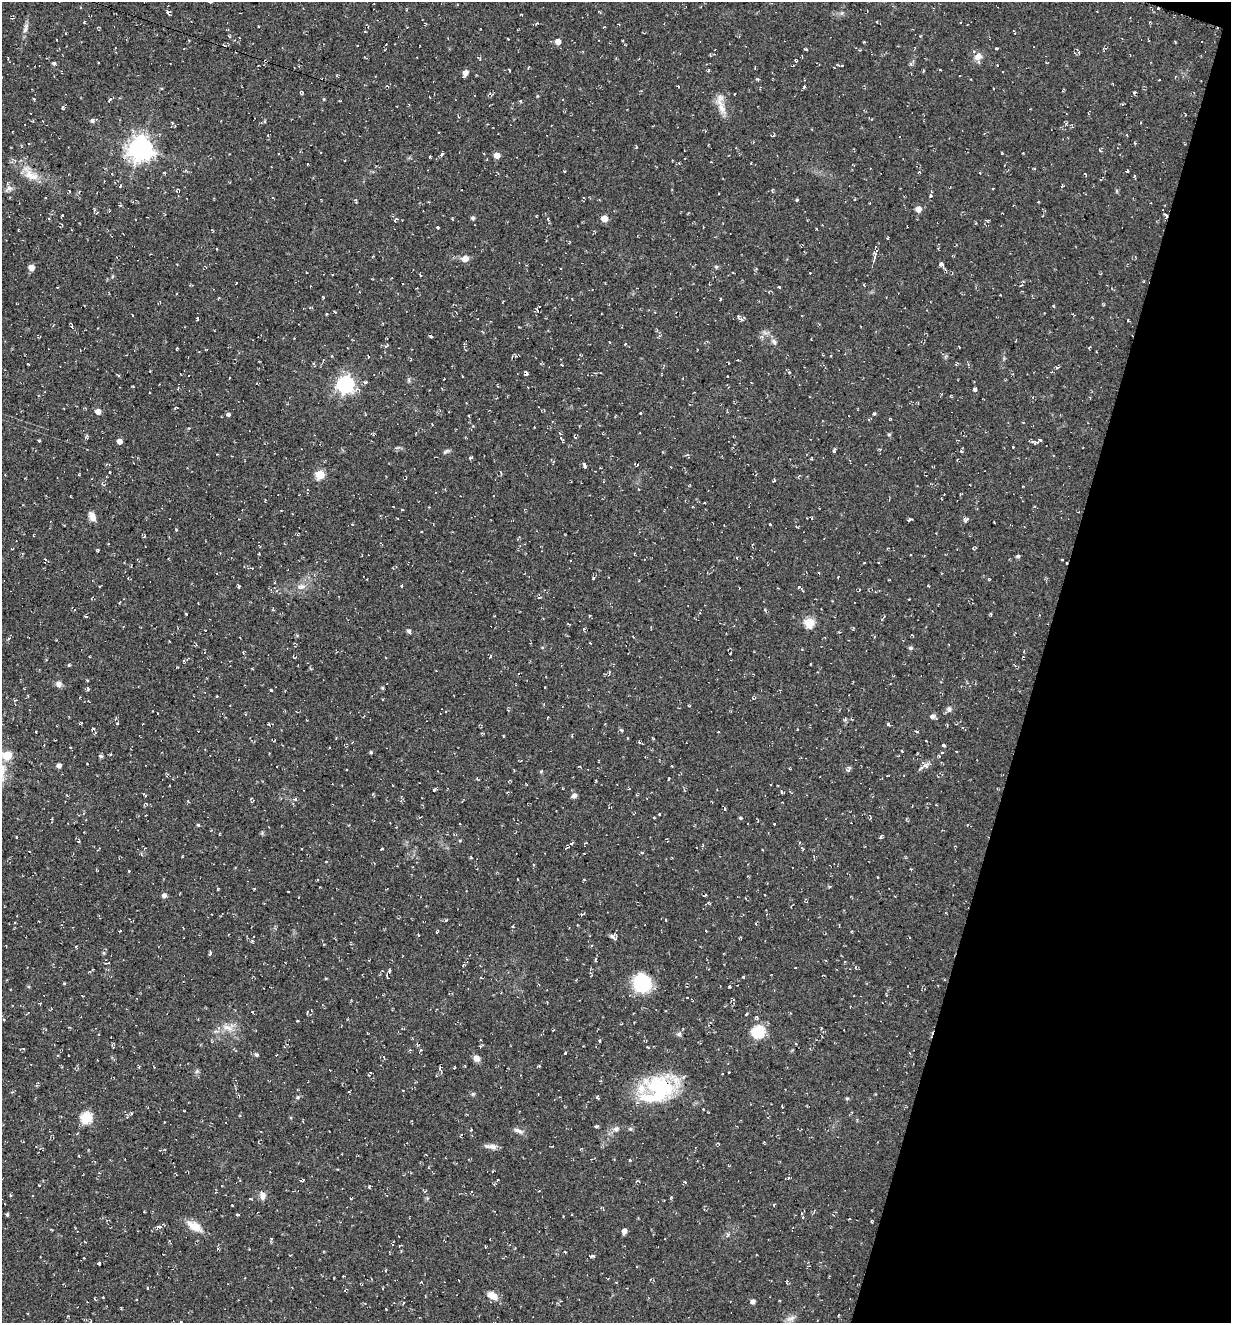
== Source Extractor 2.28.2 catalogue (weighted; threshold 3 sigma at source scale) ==
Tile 8 of 4 x 4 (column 4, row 2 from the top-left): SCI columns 3943-5171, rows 2664-3984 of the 5354 x 5304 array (HDU 1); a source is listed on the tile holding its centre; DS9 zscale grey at full resolution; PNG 1233 x 1325 px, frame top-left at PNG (2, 2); no overlay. Shown black and unused: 16% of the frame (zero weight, under 2 of 3 exposures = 3% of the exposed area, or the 3 px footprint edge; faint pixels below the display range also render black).
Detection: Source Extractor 2.28.2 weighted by HDU 2 'WHT'; one run over the whole footprint, this tile lists its part. Background 0.0401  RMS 0.011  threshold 0.0517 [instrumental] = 3 sigma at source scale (4.5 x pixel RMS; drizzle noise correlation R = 1.50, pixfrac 1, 0.05/0.05 arcsec/px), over >= 5 px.
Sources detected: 280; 19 cosmic-ray / hot-pixel residue — not listed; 5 inside a brighter listed object's ellipse — not listed separately; the other 256 listed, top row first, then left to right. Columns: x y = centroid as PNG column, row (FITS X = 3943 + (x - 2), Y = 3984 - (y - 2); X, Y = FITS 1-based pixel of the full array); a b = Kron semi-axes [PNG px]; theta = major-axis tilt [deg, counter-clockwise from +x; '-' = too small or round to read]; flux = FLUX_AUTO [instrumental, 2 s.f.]
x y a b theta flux
168 13 9 3 -67 1.9
521 14 3 2 - 0.87
85 22 4 2 - 0.87
25 28 14 5 75 4.6
229 36 3 3 - 1
508 39 3 2 - 0.85
558 41 5 5 - 7.5
864 42 3 3 - 0.83
357 45 2 2 - 0.72
806 49 3 2 - 1.9
978 57 10 8 38 7.6
796 61 4 3 - 1.5
54 63 4 4 - 2.3
841 66 8 3 7 1.5
708 71 5 3 - 1.2
465 73 6 4 60 7
678 86 3 2 - 0.85
804 87 5 3 - 1.2
1134 92 5 3 - 1.2
34 99 3 3 - 1
110 99 5 4 - 1.6
521 101 4 3 - 0.97
63 107 5 3 - 1.3
721 108 17 8 -67 10
92 121 6 5 - 2.7
172 123 5 4 - 1.2
1127 135 4 2 - 0.9
140 148 8 8 - 970
1100 150 5 3 - 1.2
1002 153 3 3 - 0.77
442 154 3 3 - 6.4
497 155 5 4 - 9.4
430 157 5 2 - 1.1
1127 171 4 3 - 0.95
164 173 3 3 - 1.5
29 175 15 12 75 12
1135 176 4 3 - 1.2
120 186 4 2 - 0.89
9 188 8 6 -12 3.5
930 196 3 3 - 2.2
797 200 4 3 - 1.3
120 206 5 3 - 1
918 209 6 5 - 7.2
109 211 3 3 - 0.89
62 215 3 2 - 1.2
1166 215 7 4 -50 2.2
473 218 4 4 - 2.4
396 219 6 3 34 1.4
548 219 4 4 - 1.3
604 219 5 5 - 14
988 220 7 2 -7 1.2
438 227 3 3 - 1.6
875 254 6 6 - 2.7
465 259 6 5 - 9
941 264 7 5 -48 3.7
716 267 5 5 - 1.5
31 268 6 5 - 6.6
810 273 3 3 - 1.1
420 275 4 3 - 0.99
57 287 3 2 - 0.78
779 287 3 3 - 1
334 311 4 2 - 0.89
197 318 3 3 - 0.98
742 318 8 5 6 3.2
72 327 5 3 - 1.8
482 331 3 3 - 0.88
659 336 4 4 - 1.6
294 338 3 2 - 0.76
774 341 8 5 -46 3.2
609 342 3 2 - 0.82
625 344 3 3 - 0.7
1089 347 4 2 - 0.83
1056 368 5 4 - 1.7
527 372 5 2 - 2
727 376 2 2 - 0.62
345 384 7 7 - 360
178 389 4 3 - 1
975 389 4 3 - 4.8
176 407 4 2 - 0.97
98 411 5 4 - 8
640 413 3 2 - 1.1
228 414 5 4 - 2.6
874 414 4 3 - 1.3
469 416 3 2 - 0.76
1023 422 4 2 - 0.75
189 428 4 3 - 1
889 435 5 4 - 1.4
561 439 7 3 -47 1.6
1040 440 5 4 - 2.3
39 441 3 3 - 1.3
119 441 4 4 - 5.9
1013 447 2 2 - 0.99
834 450 5 4 - 1.8
446 452 10 4 22 2.2
686 455 5 3 - 1.1
470 458 5 4 - 1.9
957 459 3 2 - 0.83
584 465 6 3 -75 3.3
671 467 3 2 - 0.71
110 472 3 2 - 1.4
320 474 5 5 - 39
79 475 3 2 - 0.96
103 485 7 4 -44 1.7
1023 486 3 2 - 0.75
638 489 3 2 - 0.72
402 510 3 2 - 0.92
92 516 11 6 -60 7.7
966 519 8 5 44 3
909 520 5 3 - 1.5
770 524 3 3 - 1.6
176 530 4 2 - 0.8
260 546 4 3 - 0.87
97 550 5 3 - 1.1
1018 556 5 4 - 1.6
737 558 4 2 - 0.89
1062 560 3 2 - 0.93
593 578 3 3 - 1.5
367 579 2 2 - 0.76
239 586 5 3 - 1.5
401 586 3 3 - 0.93
301 587 11 7 10 5.8
799 587 4 4 - 1.3
859 590 4 2 - 0.76
539 597 6 3 7 1.4
909 599 3 2 - 0.72
186 614 3 2 - 0.97
86 616 5 3 - 1.1
809 622 5 5 - 55
568 624 4 2 - 1.1
205 630 2 2 - 0.72
409 631 5 4 - 2.6
590 643 3 2 - 1.1
910 648 5 4 - 2.4
69 665 3 3 - 1.8
436 671 3 2 - 0.61
609 672 4 3 - 1.4
59 684 8 7 - 4.1
382 688 4 4 - 1.4
88 689 5 4 - 1.7
271 690 4 3 - 1.4
382 699 3 2 - 0.88
689 706 3 3 - 0.97
949 709 7 6 - 3.4
933 717 7 5 -30 3.9
142 724 3 2 - 0.67
268 724 4 3 - 0.97
888 724 3 3 - 2.7
621 730 5 3 - 1.8
926 741 3 2 - 1.5
943 746 4 3 - 13
902 751 2 2 - 1.3
956 751 3 2 - 0.97
371 752 4 3 - 1.6
942 752 3 3 - 1.1
7 756 6 6 - 32
101 756 5 4 - 1.9
939 756 3 3 - 1.1
926 765 8 7 - 4
59 766 4 4 - 5.1
672 766 3 2 - 0.72
848 769 9 4 61 2.2
541 771 5 3 - 1.1
596 780 3 2 - 0.84
684 789 5 3 - 1.2
434 790 3 3 - 2.4
782 793 4 3 - 1.4
145 795 6 2 -33 1
574 795 6 5 - 4.7
295 799 4 4 - 1.4
912 806 3 2 - 0.8
725 809 5 3 - 1.2
660 814 3 2 - 1.4
740 818 4 4 - 1.3
774 824 3 2 - 1.3
198 825 4 4 - 1.4
219 834 3 2 - 0.77
881 836 6 3 63 1.5
460 840 5 3 - 0.98
571 843 6 4 43 1.8
703 845 4 3 - 1
382 848 3 2 - 0.94
802 849 5 4 - 1.2
471 858 4 3 - 1
129 871 3 3 - 1.1
829 887 6 3 34 1.3
218 889 3 3 - 1.1
254 889 3 2 - 1.1
288 891 3 2 - 0.72
164 895 5 5 - 3.8
705 895 3 2 - 0.86
446 920 4 3 - 1.1
513 927 4 3 - 1.1
120 931 3 2 - 1.4
437 931 6 2 45 0.83
706 931 2 2 - 0.92
254 936 2 2 - 0.81
613 937 11 4 -41 2.8
592 945 4 3 - 0.98
210 953 4 2 - 2.5
595 960 6 2 -76 1.1
845 962 3 2 - 0.87
463 965 3 3 - 1.2
389 971 4 3 - 1.6
743 977 3 2 - 1.2
944 980 3 2 - 0.93
64 983 3 3 - 0.94
642 983 20 18 -77 50
730 986 4 3 - 1.3
252 1012 3 2 - 1
746 1014 4 3 - 0.99
297 1021 3 2 - 0.96
228 1028 16 7 -19 8.4
758 1032 6 6 - 120
679 1034 7 5 46 2.3
600 1041 5 3 - 1.2
796 1044 3 2 - 0.71
113 1046 6 2 -69 1.3
566 1053 3 2 - 0.91
257 1055 5 4 - 1.9
477 1059 9 6 -42 5.5
440 1068 7 3 -65 1.5
454 1068 3 2 - 0.77
662 1087 36 19 -16 83
473 1094 5 5 - 1.5
597 1097 4 4 - 1.4
131 1113 4 4 - 1.1
86 1118 6 6 - 81
596 1126 4 3 - 2
616 1129 8 6 0 3.2
630 1129 6 4 42 1.5
518 1131 15 5 -22 4.1
764 1142 3 3 - 0.8
492 1147 13 6 -15 6.1
630 1160 3 2 - 1.6
493 1171 4 2 - 0.97
302 1180 4 3 - 1.5
497 1180 3 2 - 0.69
637 1181 5 3 - 1.6
262 1196 10 7 -78 5.9
232 1205 3 2 - 0.86
7 1214 4 3 - 1.7
238 1215 5 3 - 0.92
803 1217 4 4 - 1.5
871 1221 3 2 - 1.2
194 1226 20 10 -29 15
159 1227 9 4 -2 3.1
624 1231 5 4 - 5.4
565 1252 3 2 - 0.92
592 1256 6 3 4 2.8
99 1263 4 3 - 1.4
385 1270 3 2 - 0.88
147 1288 3 3 - 1.1
492 1296 14 9 -27 8.1
753 1302 4 4 - 4.2
838 1316 4 2 - 0.89
791 1318 13 5 18 4.4
Overlapping masked pixels (flux is a lower limit): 1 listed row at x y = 1166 215
Unlisted compact peaks at least as high as the median listed source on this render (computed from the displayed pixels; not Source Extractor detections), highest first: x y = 298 1097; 847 1098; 369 1187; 996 48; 117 723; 197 1071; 728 1235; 842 13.